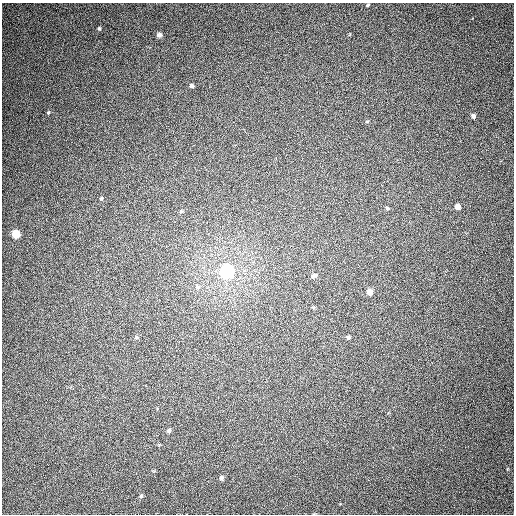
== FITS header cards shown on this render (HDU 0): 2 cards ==
NAXIS1  =                  512
NAXIS2  =                  512

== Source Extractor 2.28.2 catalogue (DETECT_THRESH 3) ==
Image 512 x 512 px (HDU 0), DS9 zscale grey, 1 PNG px = 1 image px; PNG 516 x 516 px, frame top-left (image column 1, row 512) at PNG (2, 3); no overlay
Background 373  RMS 8.9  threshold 26.7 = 3 sigma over >= 5 px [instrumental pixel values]
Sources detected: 21; all 21 listed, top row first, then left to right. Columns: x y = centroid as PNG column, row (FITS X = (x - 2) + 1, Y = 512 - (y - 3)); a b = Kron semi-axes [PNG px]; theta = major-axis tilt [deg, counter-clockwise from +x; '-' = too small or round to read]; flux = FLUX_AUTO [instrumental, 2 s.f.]
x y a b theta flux
368 5 5 3 - 700
99 29 4 3 - 760
159 35 5 5 - 2300
191 86 5 4 - 1200
48 112 4 3 - 530
473 116 5 4 - 1600
101 198 5 4 - 790
458 206 5 5 - 3700
387 208 5 5 - 820
181 211 5 4 - 760
16 234 5 5 - 15000
227 271 6 6 - 160000
314 275 9 5 14 1500
197 287 7 6 - 1800
369 292 5 5 - 4100
313 307 6 3 -18 620
136 337 6 5 - 990
348 337 5 4 - 1100
169 431 5 4 - 1300
221 478 5 4 - 1700
141 496 5 5 - 910